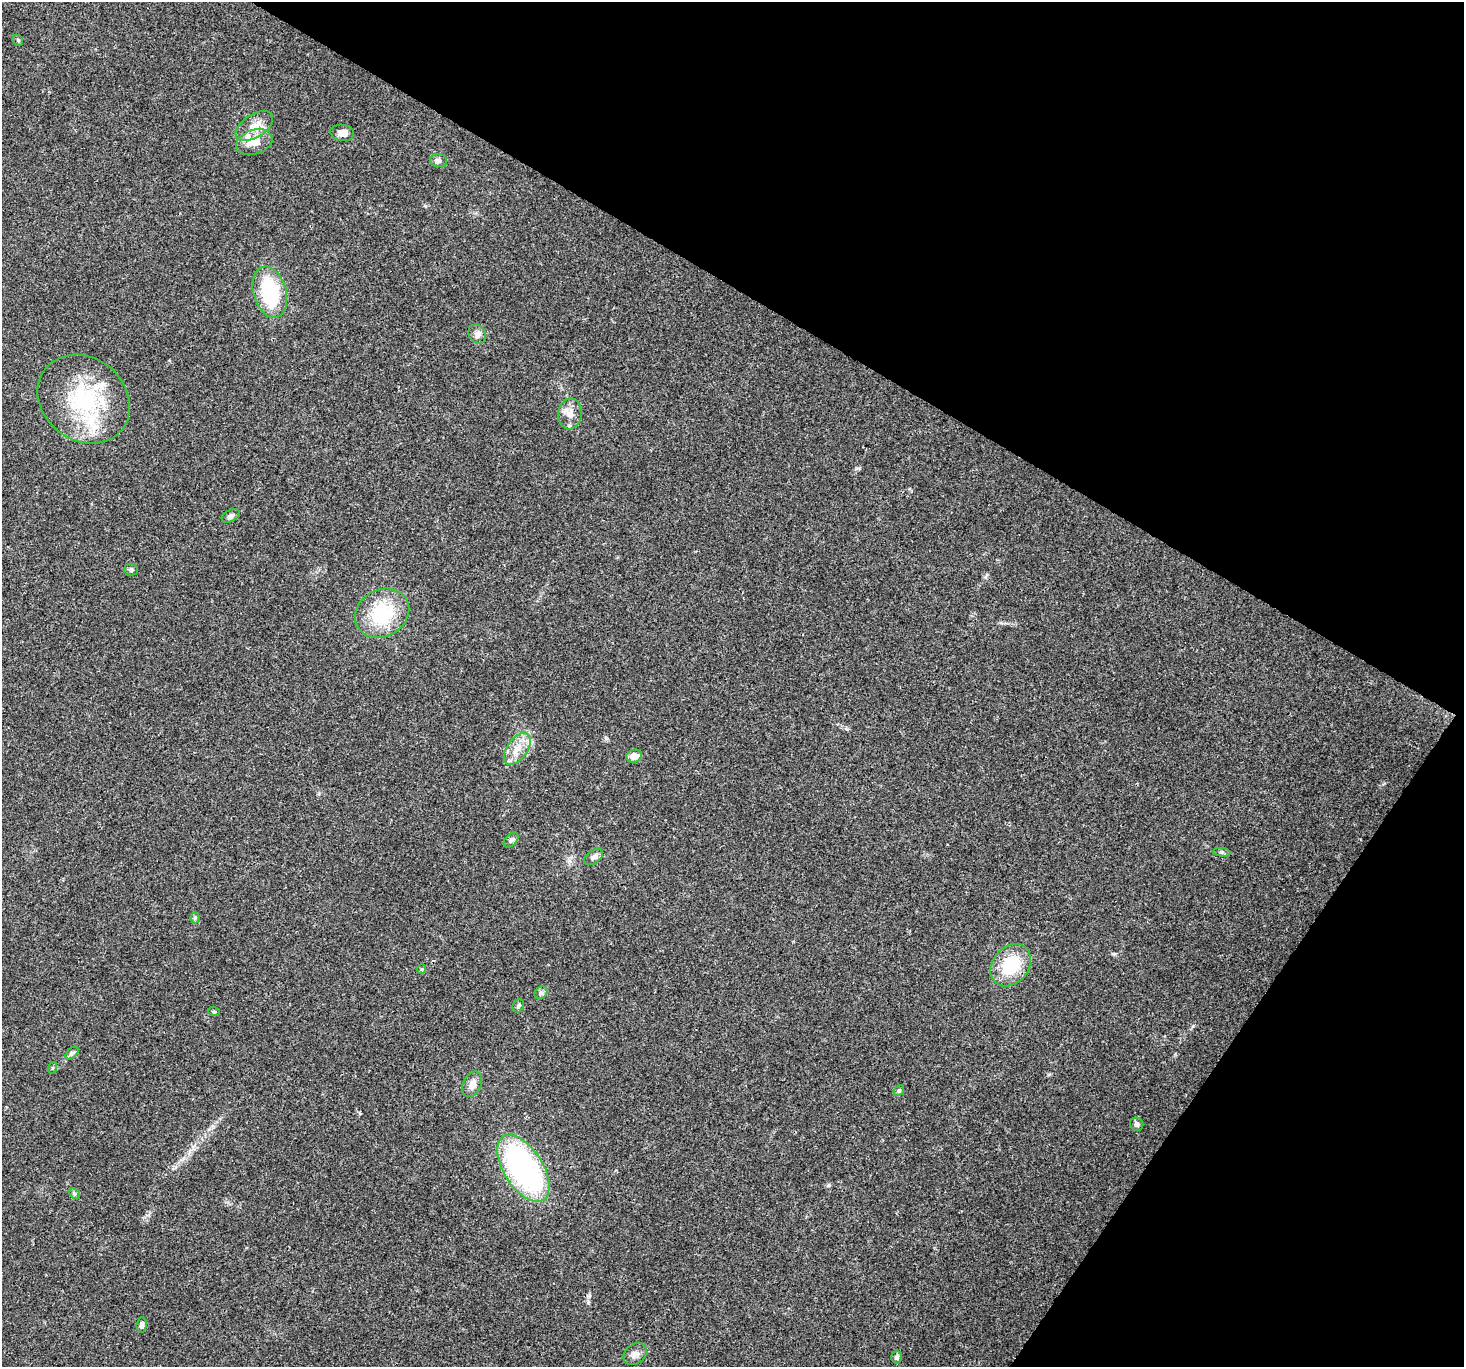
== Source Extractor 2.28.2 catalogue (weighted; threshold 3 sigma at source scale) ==
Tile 8 of 4 x 4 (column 4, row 2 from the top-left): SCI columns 4422-5883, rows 2970-4334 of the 5924 x 6005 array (HDU 1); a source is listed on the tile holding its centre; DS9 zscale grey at full resolution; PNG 1466 x 1369 px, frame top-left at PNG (2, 2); each listed source drawn as its Kron ellipse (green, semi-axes under 4 px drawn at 4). Shown black and unused: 29% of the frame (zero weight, under 3 of 4 exposures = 5% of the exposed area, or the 3 px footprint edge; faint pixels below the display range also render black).
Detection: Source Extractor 2.28.2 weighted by HDU 2 'WHT'; one run over the whole footprint, this tile lists its part. Background 0.0555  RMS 0.0041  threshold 0.0184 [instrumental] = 3 sigma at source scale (4.5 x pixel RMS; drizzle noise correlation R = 1.50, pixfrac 1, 0.0396/0.0396 arcsec/px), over >= 5 px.
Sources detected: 34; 1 inside a brighter listed object's ellipse — not listed separately; the other 33 listed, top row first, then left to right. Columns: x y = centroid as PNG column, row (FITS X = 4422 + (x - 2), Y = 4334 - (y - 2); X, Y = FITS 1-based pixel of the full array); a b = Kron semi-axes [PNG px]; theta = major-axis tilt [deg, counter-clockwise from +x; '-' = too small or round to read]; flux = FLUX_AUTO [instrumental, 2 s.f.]
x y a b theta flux
18 40 6 5 - 0.61
254 126 21 11 33 6.2
342 133 12 8 -8 2.7
254 142 18 12 18 7.2
438 161 8 6 -4 1.4
270 292 26 16 -74 28
477 334 10 8 -55 1.8
84 399 49 41 -38 41
570 414 15 12 84 4.2
231 516 10 6 29 1.4
131 570 7 6 - 0.99
382 613 28 23 30 24
517 749 18 10 54 5.8
634 756 8 6 14 3.8
511 840 9 6 46 1.2
1222 852 9 3 -5 0.74
594 857 10 6 37 1.9
195 918 5 5 - 0.56
1011 965 23 18 49 18
422 969 4 4 - 0.48
541 993 7 6 - 1
518 1006 7 5 65 0.92
214 1012 6 3 -18 0.44
72 1053 8 4 44 0.88
52 1068 6 4 71 0.48
472 1084 13 9 64 3
899 1091 6 4 50 0.7
1137 1124 7 6 - 0.92
523 1168 38 19 -58 95
74 1193 6 4 -46 0.64
142 1325 8 5 85 1.4
635 1354 13 9 36 2.5
897 1357 6 5 - 1
Unlisted compact peaks at least as high as the median listed source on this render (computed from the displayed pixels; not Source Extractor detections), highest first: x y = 829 1185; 1193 1026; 1114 954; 588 1303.